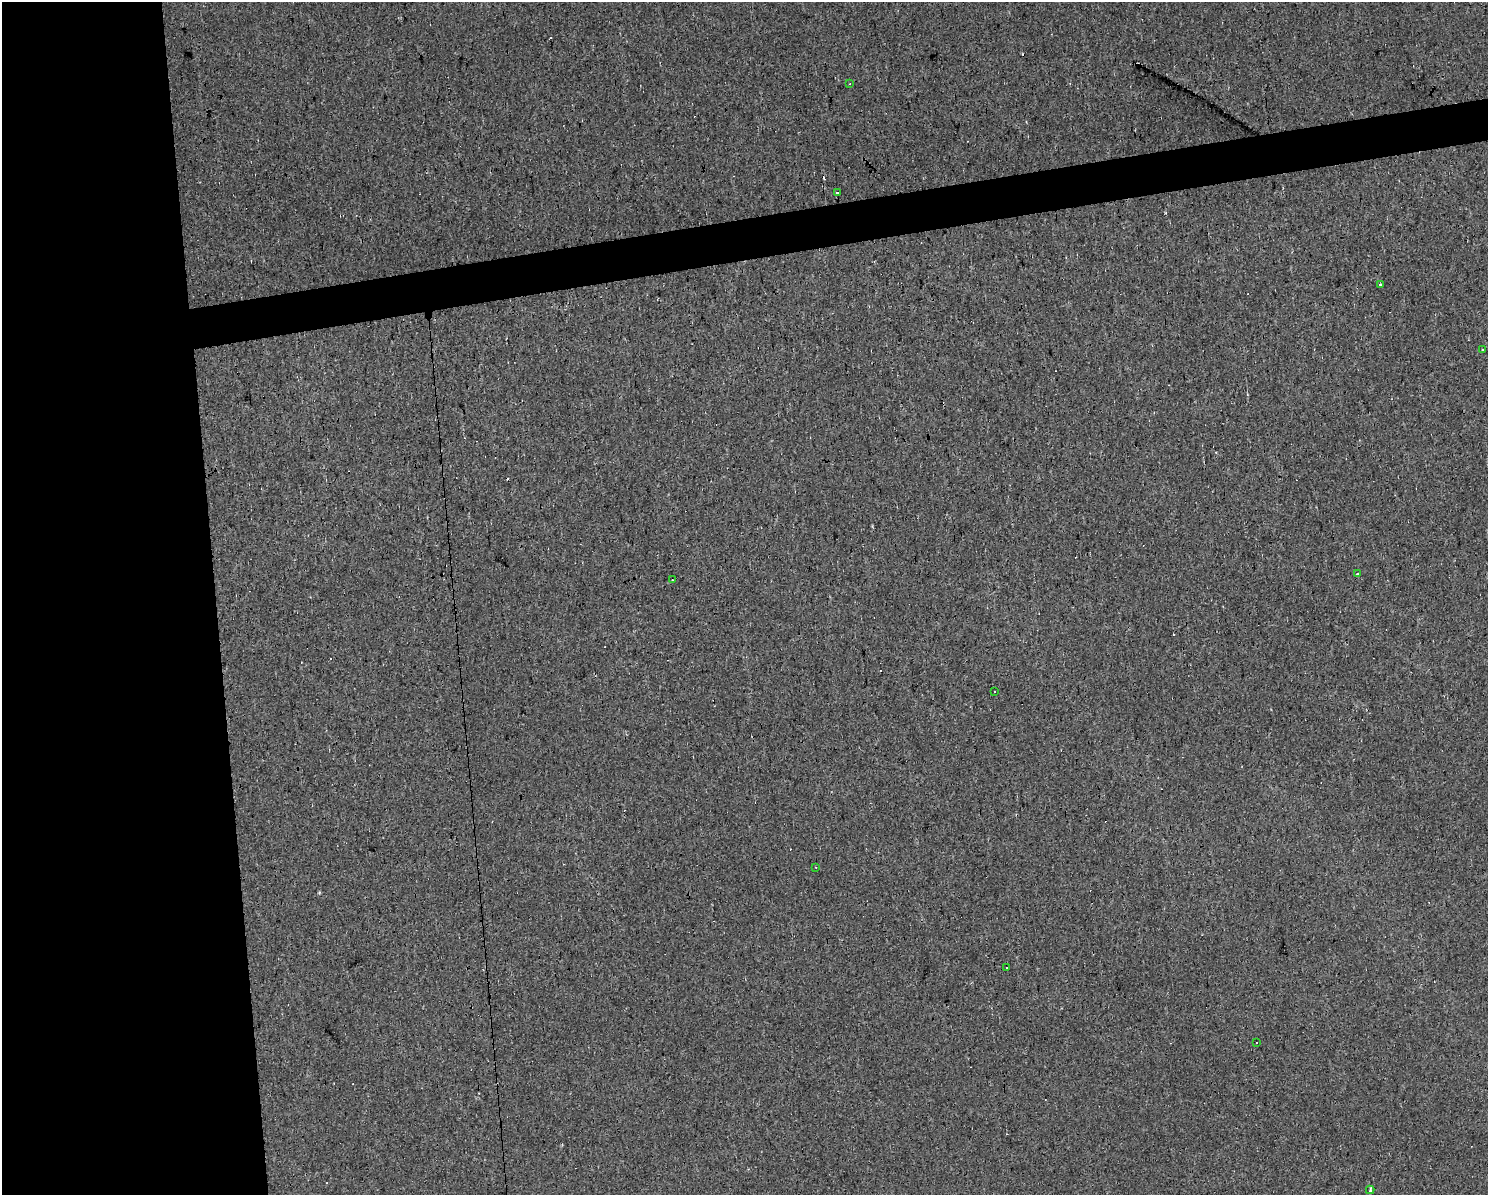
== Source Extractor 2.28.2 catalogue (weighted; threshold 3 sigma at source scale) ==
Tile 7 of 3 x 4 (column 1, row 3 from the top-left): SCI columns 63-1548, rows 1194-2386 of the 4537 x 4771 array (HDU 1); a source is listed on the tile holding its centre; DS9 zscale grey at full resolution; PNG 1490 x 1197 px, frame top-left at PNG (2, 2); each listed source drawn as its Kron ellipse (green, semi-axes under 4 px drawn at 4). Shown black and unused: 18% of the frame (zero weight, under 2 of 3 exposures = <1% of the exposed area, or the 3 px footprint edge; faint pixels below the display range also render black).
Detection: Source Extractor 2.28.2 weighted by HDU 2 'WHT'; one run over the whole footprint, this tile lists its part. Background 0.0262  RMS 0.0059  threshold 0.0264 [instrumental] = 3 sigma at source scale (4.5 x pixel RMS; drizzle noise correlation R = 1.50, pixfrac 1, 0.0396/0.0396 arcsec/px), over >= 5 px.
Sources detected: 22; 11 cosmic-ray / hot-pixel residue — neither listed nor drawn; the other 11 listed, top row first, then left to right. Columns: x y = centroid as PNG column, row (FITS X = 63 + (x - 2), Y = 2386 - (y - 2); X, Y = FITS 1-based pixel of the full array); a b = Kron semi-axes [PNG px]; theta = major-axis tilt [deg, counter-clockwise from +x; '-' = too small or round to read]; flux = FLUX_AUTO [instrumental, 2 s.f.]
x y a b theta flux
850 84 3 2 - 0.4
838 192 3 3 - 2.5
1380 284 3 3 - 1.5
1483 350 3 2 - 0.69
1358 574 3 3 - 1
672 580 2 2 - 0.33
995 691 3 3 - 1.1
816 867 2 2 - 0.51
1006 967 3 2 - 1.4
1256 1043 3 3 - 13
1370 1190 4 3 - 6.5
Unlisted compact peaks at least as high as the median listed source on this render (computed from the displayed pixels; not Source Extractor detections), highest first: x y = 319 892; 1026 122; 1247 394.